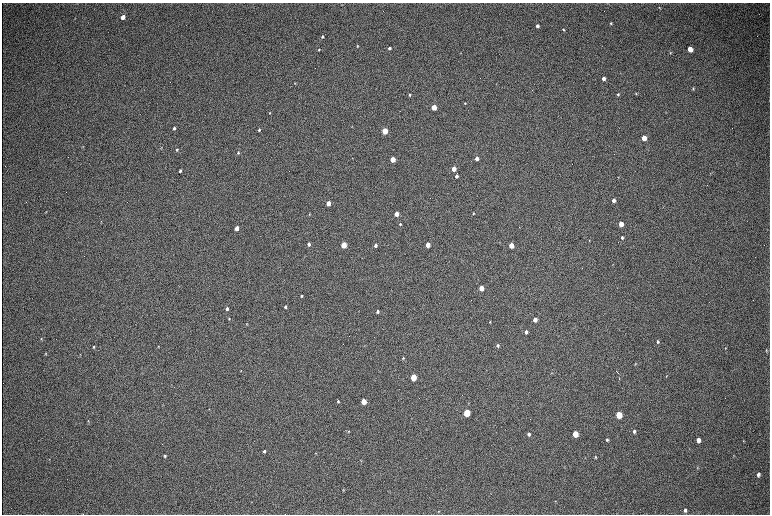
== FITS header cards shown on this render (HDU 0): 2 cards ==
NAXIS1  =                 1536 / length of data axis 1
NAXIS2  =                 1024 / length of data axis 2

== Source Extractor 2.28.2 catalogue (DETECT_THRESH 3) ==
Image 1536 x 1024 px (HDU 0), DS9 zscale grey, zoomed out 1/2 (1 PNG px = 2 x 2 image px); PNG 772 x 516 px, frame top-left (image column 1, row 1023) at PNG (2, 3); no overlay
Background 303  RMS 23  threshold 68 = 3 sigma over >= 5 px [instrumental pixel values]
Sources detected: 102; all 102 listed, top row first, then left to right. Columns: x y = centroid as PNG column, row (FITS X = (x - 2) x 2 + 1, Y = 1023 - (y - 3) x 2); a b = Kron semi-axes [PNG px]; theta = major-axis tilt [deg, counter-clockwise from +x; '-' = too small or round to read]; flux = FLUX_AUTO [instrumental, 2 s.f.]
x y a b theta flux
659 8 4 2 - 3000
123 17 4 3 - 48000
611 23 3 2 - 4600
537 26 3 3 - 17000
563 30 3 2 - 4600
322 37 3 3 - 5900
357 46 3 2 - 4300
389 48 3 3 - 13000
319 49 3 2 - 3400
690 49 4 3 - 74000
670 53 4 3 - 3400
603 78 3 3 - 20000
295 83 3 2 - 2900
693 88 4 3 - 5200
618 94 4 3 - 6000
636 94 4 3 - 3700
409 95 3 3 - 5400
465 103 3 3 - 3600
434 107 3 3 - 150000
270 113 4 2 - 2900
352 126 3 2 - 2100
174 128 4 3 - 8800
259 130 3 3 - 7200
385 131 3 3 - 230000
644 138 4 3 - 93000
83 146 5 2 - 2900
161 148 4 2 - 2300
177 150 4 3 - 5900
238 153 4 3 - 5700
477 159 3 3 - 40000
393 160 3 3 - 130000
454 169 3 3 - 71000
180 171 3 3 - 7000
456 176 3 3 - 20000
618 177 3 2 - 2100
613 200 3 3 - 25000
328 203 3 3 - 77000
46 212 3 2 - 2400
473 213 3 2 - 4000
309 214 3 2 - 3000
396 214 3 3 - 70000
101 221 4 2 - 2600
400 224 3 3 - 5600
621 224 4 3 - 72000
237 228 3 3 - 65000
622 238 3 3 - 7800
589 240 3 2 - 2600
309 244 3 3 - 14000
344 245 3 3 - 200000
375 245 3 3 - 16000
428 245 3 3 - 78000
511 245 3 3 - 95000
613 264 3 2 - 1700
481 288 3 3 - 92000
301 296 2 2 - 5000
285 307 3 2 - 9300
227 309 3 3 - 13000
378 311 3 3 - 10000
229 319 3 3 - 4000
535 320 3 3 - 46000
490 322 3 2 - 2900
246 324 3 3 - 3300
526 332 3 3 - 18000
41 339 3 3 - 3700
658 342 4 3 - 7500
498 345 3 3 - 8400
158 346 3 3 - 3400
94 347 3 2 - 4700
725 348 4 3 - 3700
766 350 4 3 - 4000
46 354 4 2 - 3200
80 354 3 2 - 1400
403 358 3 3 - 3900
635 364 4 3 - 3500
617 372 5 1 - 3200
551 373 3 2 - 2100
666 376 3 2 - 2400
413 377 4 3 - 240000
338 401 3 3 - 5700
363 401 4 3 - 150000
467 413 4 3 - 350000
619 415 4 3 - 230000
88 421 3 3 - 2700
349 431 4 3 - 4100
634 431 4 3 - 9800
529 434 3 3 - 14000
575 434 4 3 - 170000
607 440 3 3 - 6500
698 440 4 3 - 33000
743 441 4 2 - 2600
264 451 3 3 - 11000
316 453 3 3 - 2100
165 456 3 3 - 5500
595 457 4 3 - 4300
585 458 3 3 - 2000
360 460 3 2 - 2500
697 468 4 2 - 2600
758 474 5 3 - 16000
343 490 3 3 - 3300
555 501 3 2 - 1900
685 510 4 3 - 13000
439 511 3 3 - 2400